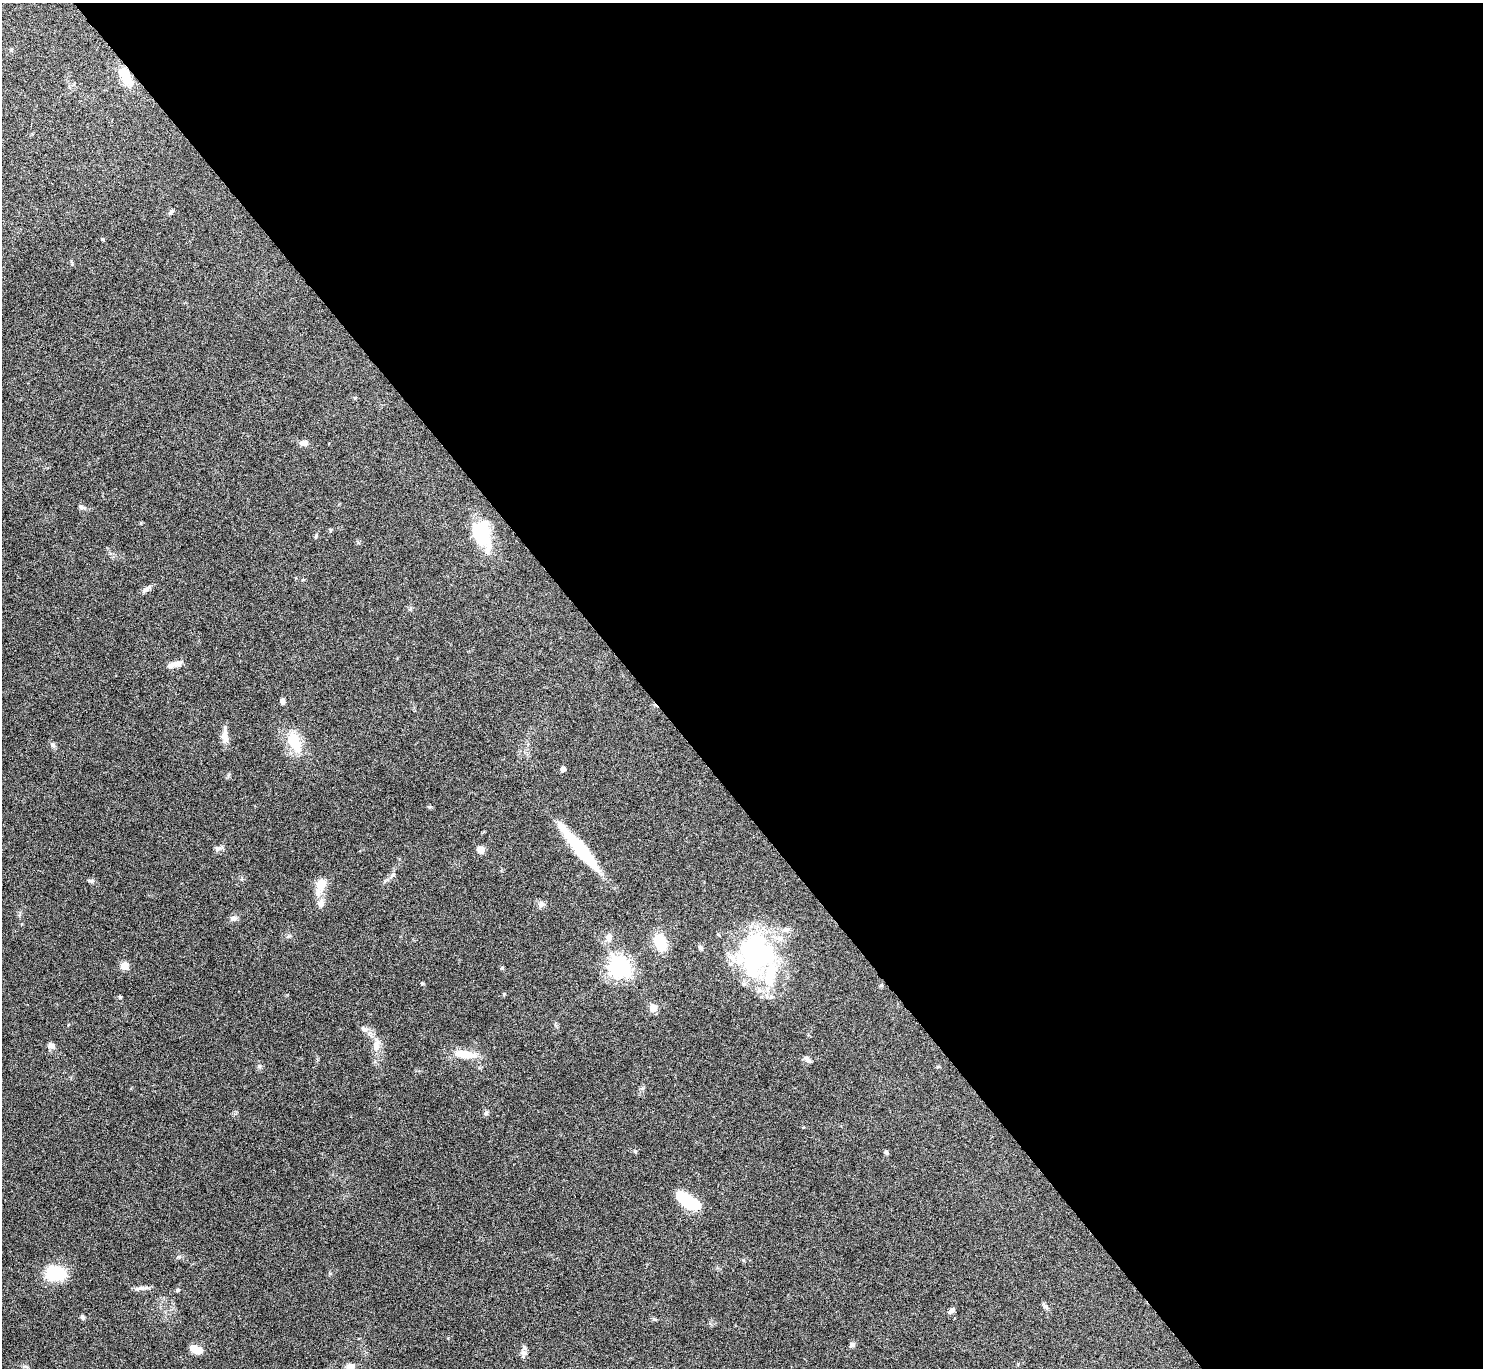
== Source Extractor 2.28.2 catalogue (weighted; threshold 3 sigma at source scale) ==
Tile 8 of 4 x 4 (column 4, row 2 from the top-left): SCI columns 4445-5925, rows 2893-4258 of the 5928 x 5923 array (HDU 1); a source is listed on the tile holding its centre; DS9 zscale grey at full resolution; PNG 1485 x 1370 px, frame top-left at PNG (2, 3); no overlay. Shown black and unused: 57% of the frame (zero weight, under 4 of 8 exposures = <1% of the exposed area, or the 3 px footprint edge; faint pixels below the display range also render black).
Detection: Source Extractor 2.28.2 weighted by HDU 2 'WHT'; one run over the whole footprint, this tile lists its part. Background 0.0656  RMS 0.005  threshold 0.0205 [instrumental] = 3 sigma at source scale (4.09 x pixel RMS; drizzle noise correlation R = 1.36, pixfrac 0.8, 0.05/0.05 arcsec/px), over >= 5 px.
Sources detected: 67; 2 inside a brighter object's white glare — not listed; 7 inside a brighter listed object's ellipse — not listed separately; the other 58 listed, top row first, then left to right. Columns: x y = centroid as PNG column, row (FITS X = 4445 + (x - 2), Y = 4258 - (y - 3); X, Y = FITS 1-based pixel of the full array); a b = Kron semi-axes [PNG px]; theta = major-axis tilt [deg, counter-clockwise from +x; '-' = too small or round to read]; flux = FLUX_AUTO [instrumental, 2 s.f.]
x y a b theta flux
125 76 22 10 -65 9.2
171 212 9 4 42 0.81
103 239 4 3 - 0.51
304 443 9 7 1 2.3
81 507 10 5 -16 1.1
330 530 6 3 71 0.44
482 532 31 21 -74 20
316 536 6 4 69 0.65
147 589 13 5 34 1.7
176 664 15 7 3 3
282 701 7 5 -85 1.6
225 735 22 7 -88 3.5
294 742 31 17 -62 13
53 745 7 4 -72 0.87
563 769 5 4 - 1.9
218 848 11 6 31 1.4
579 848 55 10 -49 34
480 850 6 5 - 4.5
392 875 11 5 44 1.6
91 881 8 4 -13 0.98
321 884 15 11 56 5.4
321 903 9 8 - 2.5
541 904 8 8 - 1.6
233 918 10 7 19 1.5
289 936 6 5 - 0.78
609 937 11 8 75 2.5
660 942 16 11 -71 13
701 948 7 5 -51 0.9
760 953 49 46 -54 70
124 966 5 5 - 11
620 967 8 7 - 280
502 968 6 4 -47 0.56
422 983 4 3 - 0.64
881 985 6 3 20 0.48
504 994 4 4 - 0.45
120 997 4 4 - 0.53
653 1008 5 5 - 7.5
364 1029 9 6 -38 1.6
376 1045 16 9 79 3.8
52 1046 8 7 - 2
465 1054 26 9 -8 8.7
807 1059 9 5 -40 1.6
259 1066 7 6 - 1.1
486 1113 7 5 38 1.1
635 1151 5 4 - 0.53
886 1152 6 4 -42 0.87
688 1201 26 11 -31 20
56 1273 24 16 -3 15
141 1288 19 5 9 1.9
177 1290 5 4 - 0.67
1046 1306 11 4 -50 1.2
951 1311 10 5 48 1.3
82 1317 6 5 - 1
654 1319 6 4 -40 0.63
852 1345 7 5 21 1.2
198 1350 9 7 3 5.5
524 1353 8 7 - 1.8
350 1368 11 8 56 5.4
Overlapping masked pixels (flux is a lower limit): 1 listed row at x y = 125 76
Isophote crosses this tile's border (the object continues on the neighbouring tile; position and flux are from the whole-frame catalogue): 1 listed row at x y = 350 1368
Unlisted compact peaks at least as high as the median listed source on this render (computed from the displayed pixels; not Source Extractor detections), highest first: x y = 429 807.